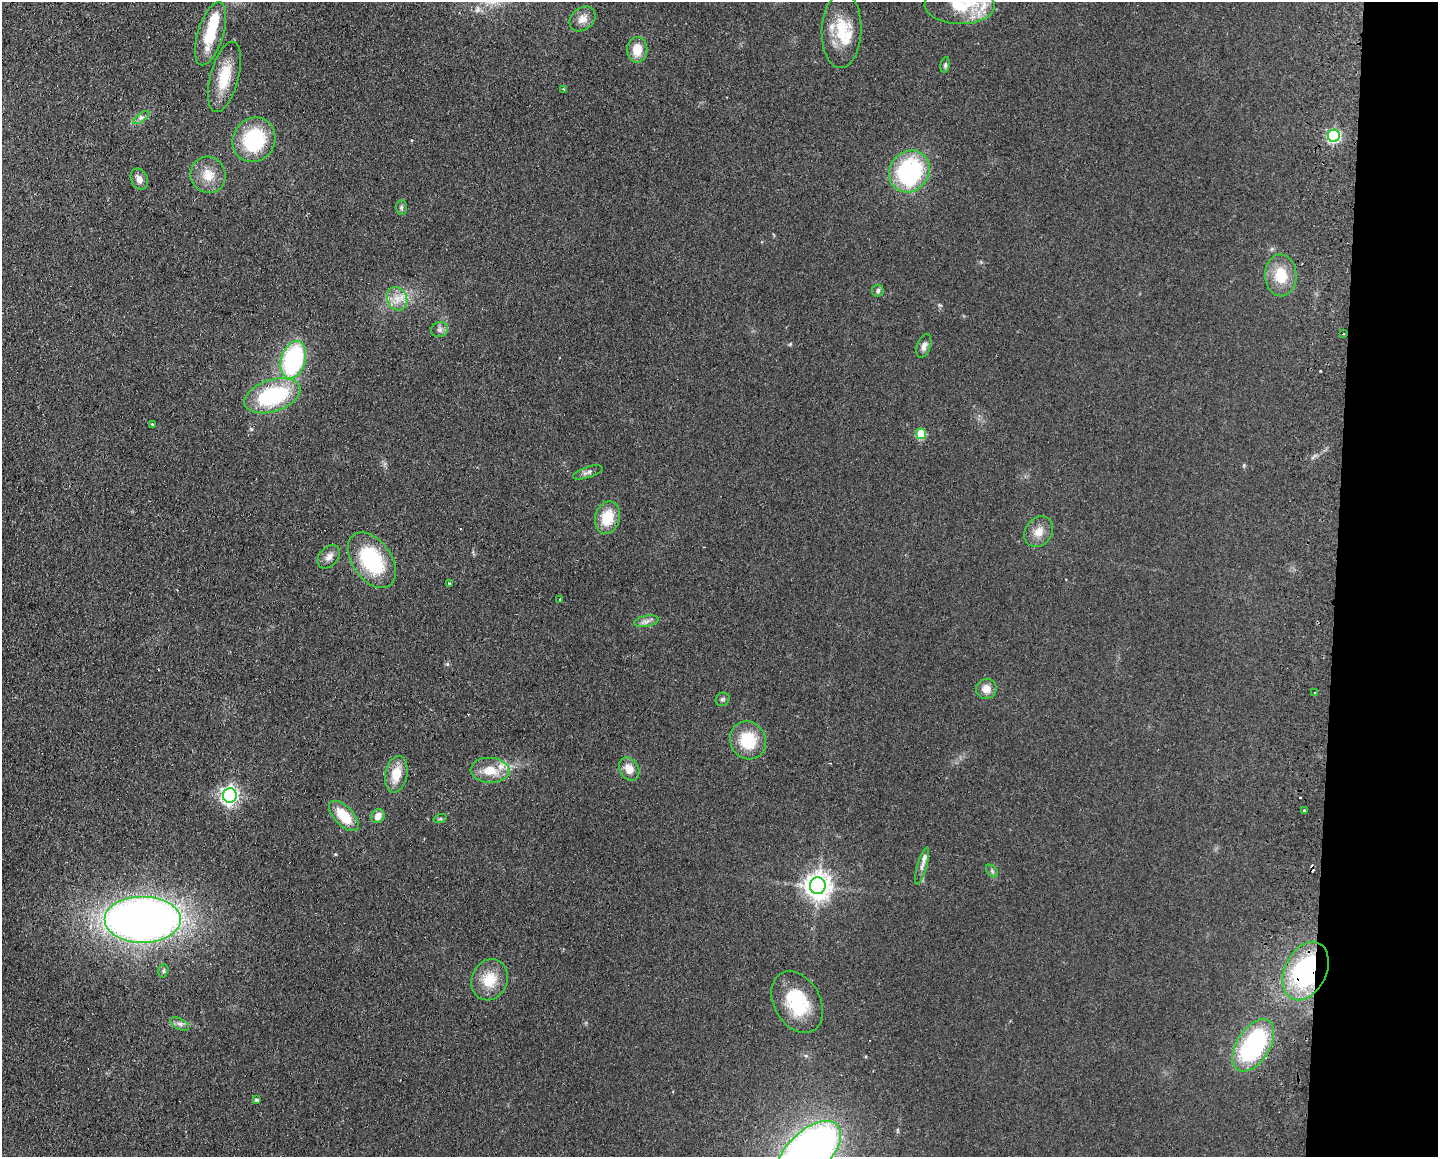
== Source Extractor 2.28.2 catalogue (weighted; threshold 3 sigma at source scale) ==
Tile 9 of 3 x 4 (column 3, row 3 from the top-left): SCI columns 3042-4477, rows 1164-2318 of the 4757 x 4636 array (HDU 1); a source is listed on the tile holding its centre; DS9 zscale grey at full resolution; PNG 1440 x 1159 px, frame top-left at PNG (2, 2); each listed source drawn as its Kron ellipse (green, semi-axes under 4 px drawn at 4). Shown black and unused: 7% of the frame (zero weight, under 2 of 3 exposures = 3% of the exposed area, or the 3 px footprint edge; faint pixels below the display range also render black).
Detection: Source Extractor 2.28.2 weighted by HDU 2 'WHT'; one run over the whole footprint, this tile lists its part. Background 0.0578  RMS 0.01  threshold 0.0467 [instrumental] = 3 sigma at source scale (4.5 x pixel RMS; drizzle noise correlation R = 1.50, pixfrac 1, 0.05/0.05 arcsec/px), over >= 5 px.
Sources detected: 67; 1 inside a brighter object's white glare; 5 cosmic-ray / hot-pixel residue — neither listed nor drawn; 4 inside a brighter listed object's ellipse — not listed separately; the other 57 listed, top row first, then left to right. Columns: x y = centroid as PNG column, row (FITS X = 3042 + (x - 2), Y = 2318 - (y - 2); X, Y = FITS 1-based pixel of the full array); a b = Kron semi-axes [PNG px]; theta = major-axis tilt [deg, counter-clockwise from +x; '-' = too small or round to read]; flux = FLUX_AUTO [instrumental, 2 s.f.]
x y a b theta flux
960 5 35 19 -1 41
583 19 14 11 41 9.1
842 30 38 20 88 37
211 34 33 13 73 40
637 50 13 10 -90 17
945 65 8 5 80 1.8
224 77 36 14 75 31
563 89 4 3 - 2
141 118 9 4 36 3.1
1334 136 6 6 - 140
254 140 23 20 57 76
909 171 22 19 52 130
208 175 18 17 - 18
139 179 11 8 -66 6.8
401 208 7 5 -89 2
1281 275 21 16 -87 28
878 291 6 6 - 2.6
397 299 12 9 -65 11
440 330 8 7 - 3.7
1343 334 3 2 - 0.88
924 346 12 6 71 5.2
293 360 19 12 73 140
272 396 29 16 18 99
152 424 4 3 - 1.3
921 434 5 5 - 41
588 472 15 5 19 3.8
607 518 17 12 75 26
1039 532 16 13 52 12
329 557 13 9 47 6.7
372 560 31 19 -55 80
449 584 3 3 - 1.4
560 599 3 3 - 2.4
646 621 12 5 12 4.6
986 689 10 10 - 10
1315 693 3 3 - 4.1
723 699 7 6 - 2.2
748 740 19 17 -61 39
629 769 12 9 -61 11
490 770 19 12 -3 20
396 774 18 11 78 20
230 795 7 7 - 380
1304 810 3 3 - 3
344 816 19 9 -46 30
378 816 7 6 - 7.7
440 819 6 4 18 1.5
922 866 19 5 74 4.8
992 871 7 4 -46 1.9
818 886 8 8 - 1000
143 919 38 23 0 930
163 971 7 4 75 1.8
1306 971 31 21 64 140
490 980 21 17 67 26
797 1002 33 23 -61 56
180 1024 10 5 -27 3.8
1253 1045 29 16 58 140
256 1100 4 3 - 1.7
809 1152 38 21 43 670
Overlapping masked pixels (flux is a lower limit): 2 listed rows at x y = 1343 334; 1306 971
Isophote crosses this tile's border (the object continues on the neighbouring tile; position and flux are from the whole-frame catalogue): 2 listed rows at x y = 960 5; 809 1152